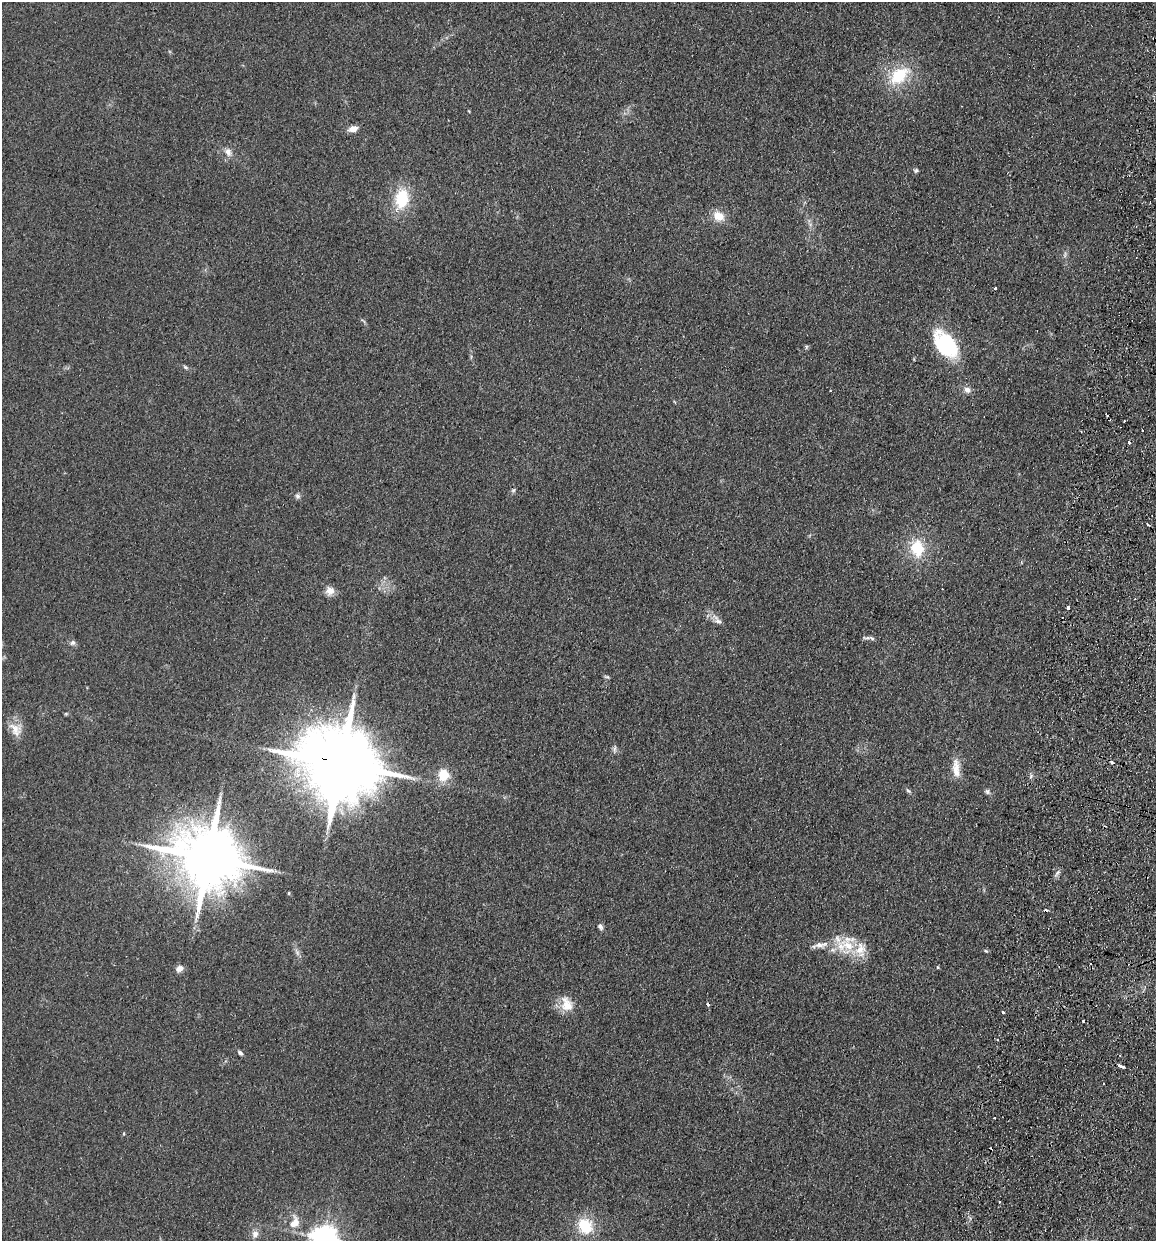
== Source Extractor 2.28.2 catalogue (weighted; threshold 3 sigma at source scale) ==
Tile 10 of 4 x 4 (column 2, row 3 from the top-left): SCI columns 1331-2484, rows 1254-2492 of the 5089 x 4985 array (HDU 1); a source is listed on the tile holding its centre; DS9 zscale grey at full resolution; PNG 1158 x 1243 px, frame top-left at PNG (2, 2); no overlay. Shown black and unused: <1% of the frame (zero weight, under 2 of 3 exposures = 3% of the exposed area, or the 3 px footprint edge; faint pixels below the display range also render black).
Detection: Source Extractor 2.28.2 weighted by HDU 2 'WHT'; one run over the whole footprint, this tile lists its part. Background 0.183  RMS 0.012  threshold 0.0541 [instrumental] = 3 sigma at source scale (4.5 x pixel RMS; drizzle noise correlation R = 1.50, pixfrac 1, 0.05/0.05 arcsec/px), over >= 5 px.
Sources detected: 62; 14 cosmic-ray / hot-pixel residue — not listed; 2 inside a brighter listed object's ellipse — not listed separately; the other 46 listed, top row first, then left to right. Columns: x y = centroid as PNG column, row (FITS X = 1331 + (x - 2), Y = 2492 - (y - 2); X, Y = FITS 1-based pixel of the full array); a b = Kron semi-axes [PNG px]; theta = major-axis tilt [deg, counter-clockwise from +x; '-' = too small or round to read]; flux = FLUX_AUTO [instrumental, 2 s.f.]
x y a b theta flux
899 75 26 17 39 50
353 129 9 6 14 10
228 152 12 8 -69 7.3
916 170 6 5 - 2
402 199 24 15 78 46
718 216 13 10 -27 17
995 289 3 3 - 3.4
945 344 29 18 -52 96
806 347 6 4 89 1.6
185 367 7 4 -37 2
967 390 8 8 - 5.9
1142 430 3 2 - 1.6
1129 442 3 3 - 3
513 490 7 4 44 1.9
297 496 7 7 - 3.1
917 548 20 15 -80 39
330 591 12 11 - 8.5
1068 608 4 3 - 30
717 620 17 8 -49 7.8
867 638 14 4 -2 3.4
73 643 7 7 - 3.4
607 677 7 4 -13 1.8
15 729 21 13 -53 15
615 748 7 4 71 2.5
340 763 25 18 -17 15000
956 768 27 9 -85 15
444 774 7 7 - 40
908 791 7 5 -39 2.3
987 791 8 6 -46 2.9
208 858 20 15 -16 11000
289 893 4 3 - 1.2
600 927 8 6 -57 3.5
846 946 30 21 -7 42
986 951 6 4 -43 1.4
297 952 12 5 -64 4.4
937 967 4 3 - 1.1
179 968 9 7 29 6.2
567 1004 21 14 -68 19
1003 1012 3 3 - 3.2
1083 1021 2 2 - 1.2
240 1053 7 4 -50 2.9
1120 1066 7 3 -20 9.4
294 1223 18 12 60 17
585 1226 17 14 -57 42
255 1234 10 9 - 6.7
324 1238 8 7 - 1300
Overlapping masked pixels (flux is a lower limit): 1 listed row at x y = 340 763
Isophote crosses this tile's border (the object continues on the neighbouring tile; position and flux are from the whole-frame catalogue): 1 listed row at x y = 324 1238